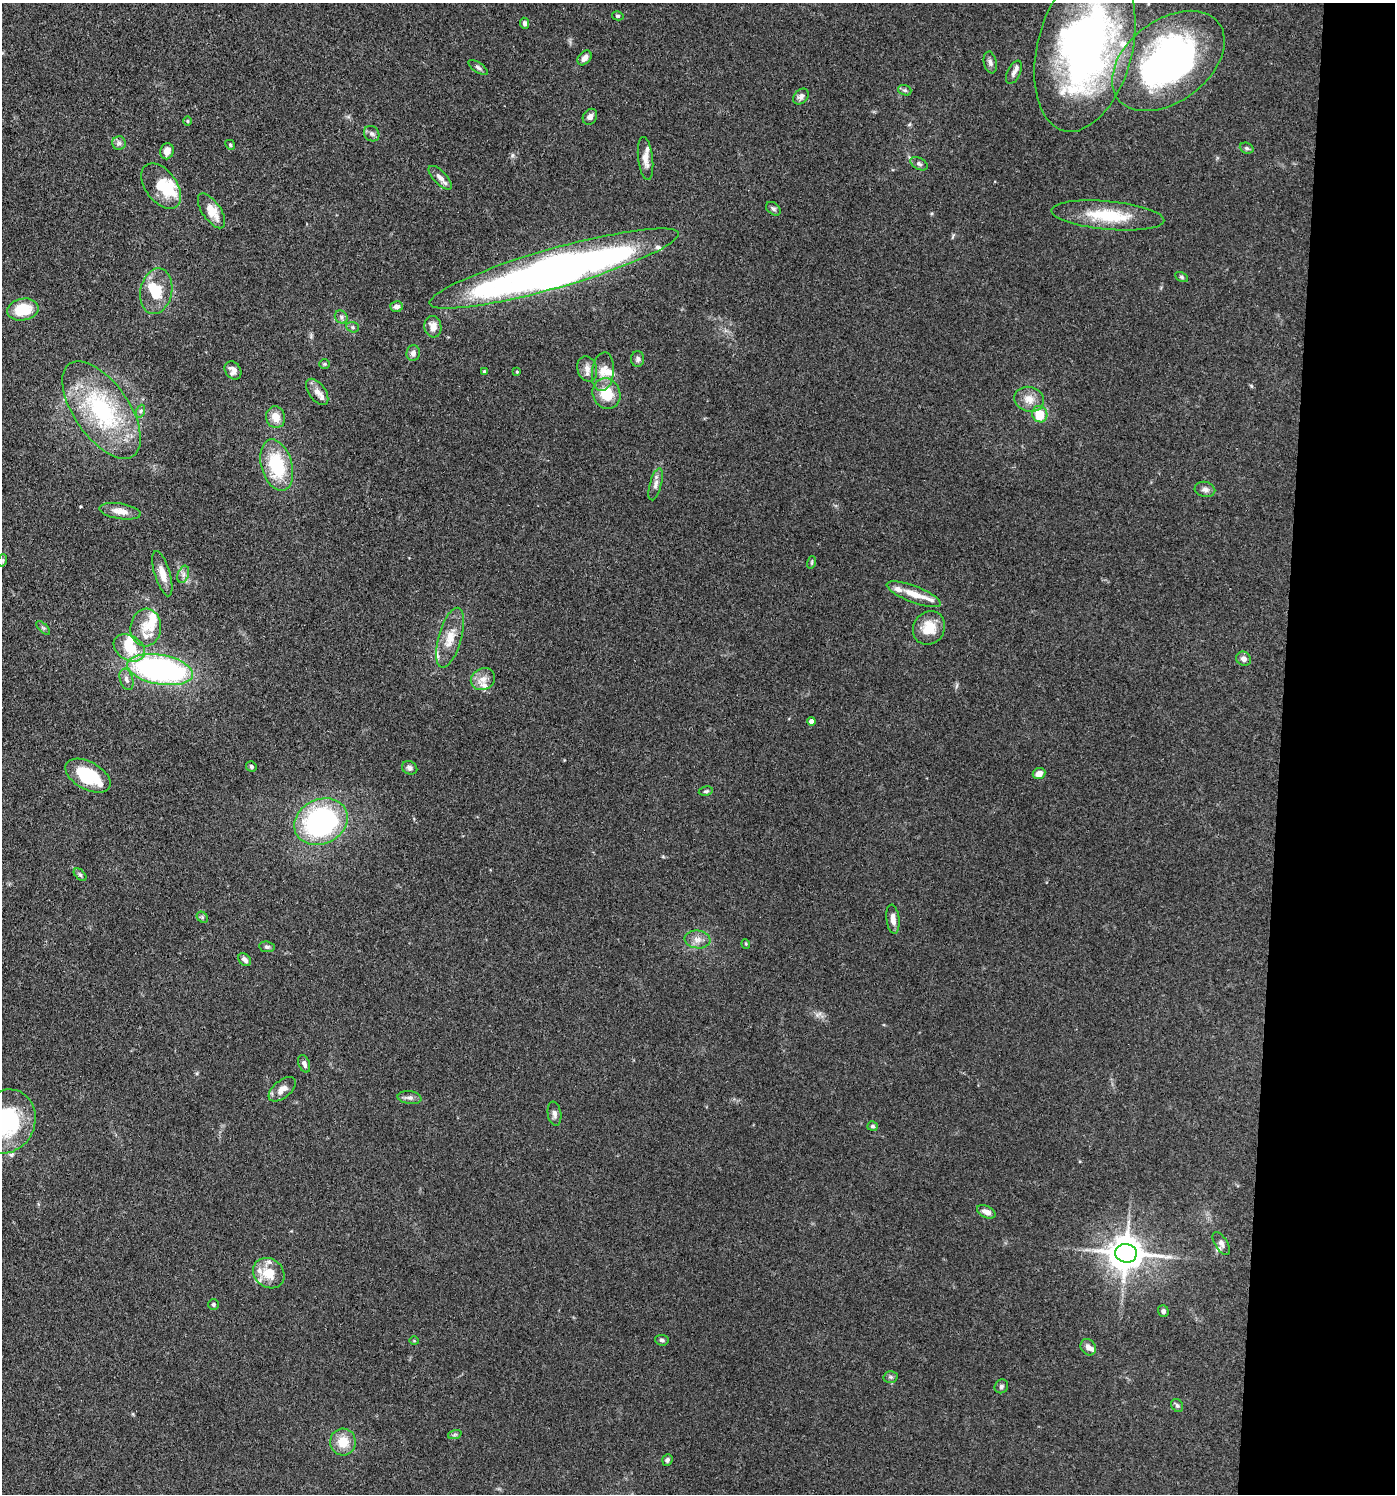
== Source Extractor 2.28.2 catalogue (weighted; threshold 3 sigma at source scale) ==
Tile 6 of 3 x 3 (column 3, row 2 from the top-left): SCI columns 3072-4464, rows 1567-3058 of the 4645 x 4619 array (HDU 1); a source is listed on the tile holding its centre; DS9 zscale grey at full resolution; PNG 1397 x 1496 px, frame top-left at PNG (2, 3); each listed source drawn as its Kron ellipse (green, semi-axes under 4 px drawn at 4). Shown black and unused: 8% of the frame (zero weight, under 3 of 4 exposures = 9% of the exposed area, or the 3 px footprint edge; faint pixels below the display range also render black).
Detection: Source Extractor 2.28.2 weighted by HDU 2 'WHT'; one run over the whole footprint, this tile lists its part. Background 0.153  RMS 0.0055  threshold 0.025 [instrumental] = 3 sigma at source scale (4.5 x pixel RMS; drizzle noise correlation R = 1.50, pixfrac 1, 0.05/0.05 arcsec/px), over >= 5 px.
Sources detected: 119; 4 inside a brighter object's white glare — neither listed nor drawn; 15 inside a brighter listed object's ellipse — not listed separately; the other 100 listed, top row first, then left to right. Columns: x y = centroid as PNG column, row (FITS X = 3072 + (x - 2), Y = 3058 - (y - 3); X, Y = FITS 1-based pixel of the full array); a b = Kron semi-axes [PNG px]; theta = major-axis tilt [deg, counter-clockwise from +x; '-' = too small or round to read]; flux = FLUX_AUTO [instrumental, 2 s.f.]
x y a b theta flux
618 16 6 4 -14 0.88
525 23 5 4 - 1.3
1085 48 85 47 75 270
585 58 8 6 50 3.1
1168 61 63 41 37 210
990 62 11 6 -78 2.1
478 68 11 5 -34 1.5
1014 72 12 6 64 2.7
905 90 7 5 -19 1.2
801 96 9 6 44 2
590 117 8 6 56 2.3
188 121 5 3 - 0.61
372 134 8 7 - 1.7
119 143 7 7 - 1.7
230 145 5 4 - 0.86
1247 148 7 5 -21 1.2
167 151 8 6 76 4.6
646 158 21 7 -83 5
919 164 9 5 -29 1.5
440 178 15 6 -46 3.4
161 186 26 15 -54 15
773 209 8 5 -39 1.3
211 211 20 9 -56 11
1108 215 57 14 -5 26
554 268 129 19 16 400
1181 277 7 4 -27 0.89
156 291 23 16 79 16
396 307 6 5 - 2.5
23 310 16 11 10 19
341 317 7 6 - 1.6
353 327 6 5 - 1
433 327 10 8 -81 4.8
413 353 8 6 81 2.7
638 359 8 6 90 1.5
324 364 5 5 - 0.73
587 369 13 9 -73 3.8
233 370 9 7 -55 3.4
484 371 3 2 - 0.49
517 372 4 3 - 0.52
603 372 19 11 83 7
317 392 15 8 -54 3.6
606 394 16 13 -66 15
1029 399 15 12 -16 6.3
101 410 56 27 -55 71
141 411 6 4 71 1.1
1040 414 8 7 - 13
276 417 11 9 -75 6.8
277 465 26 15 -74 32
656 484 17 6 74 2.9
1205 489 10 7 -13 2.4
120 511 21 8 -9 6.1
3 560 6 4 72 0.79
812 562 6 4 72 0.83
162 574 23 7 -73 6.3
183 574 9 5 71 1.9
914 594 29 8 -21 8.8
43 628 9 3 -44 0.94
146 628 19 15 84 11
929 628 17 15 55 13
450 638 31 11 74 11
129 648 17 12 -31 14
1244 659 8 6 -38 2.5
160 670 33 15 -10 140
126 679 11 6 -72 2.3
483 679 12 10 29 4.8
812 721 4 4 - 4
251 766 5 5 - 0.98
410 768 8 6 -27 2.1
1039 773 6 5 - 4.3
88 776 24 14 -29 31
706 791 7 4 10 1
321 822 28 22 25 99
80 875 7 4 -44 1.1
202 917 6 5 - 1
893 919 14 6 -84 4.1
697 939 13 9 -7 4.1
746 944 5 3 - 0.53
267 947 8 5 -8 1.2
245 960 7 5 -47 2.3
304 1064 9 5 -71 2.6
282 1089 16 8 39 5
410 1098 12 6 -8 2.2
554 1114 12 6 -81 2.2
6 1121 33 28 65 54
873 1126 5 4 - 1.1
986 1212 10 5 -25 3.6
1221 1243 13 6 -57 2.3
1126 1253 11 9 -5 1300
269 1273 16 14 -39 12
213 1305 5 5 - 0.95
1163 1311 6 5 - 1.6
662 1340 7 5 -6 1.3
414 1341 5 3 - 0.48
1088 1347 9 7 -58 2.6
891 1377 7 6 - 1.2
1001 1386 7 6 - 1.4
1177 1405 7 5 -56 1.2
455 1434 7 4 19 1.1
343 1442 13 13 - 10
667 1460 6 5 - 1.5
Overlapping masked pixels (flux is a lower limit): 1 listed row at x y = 554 268
Isophote crosses this tile's border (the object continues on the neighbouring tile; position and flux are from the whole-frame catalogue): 2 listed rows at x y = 1085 48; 6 1121